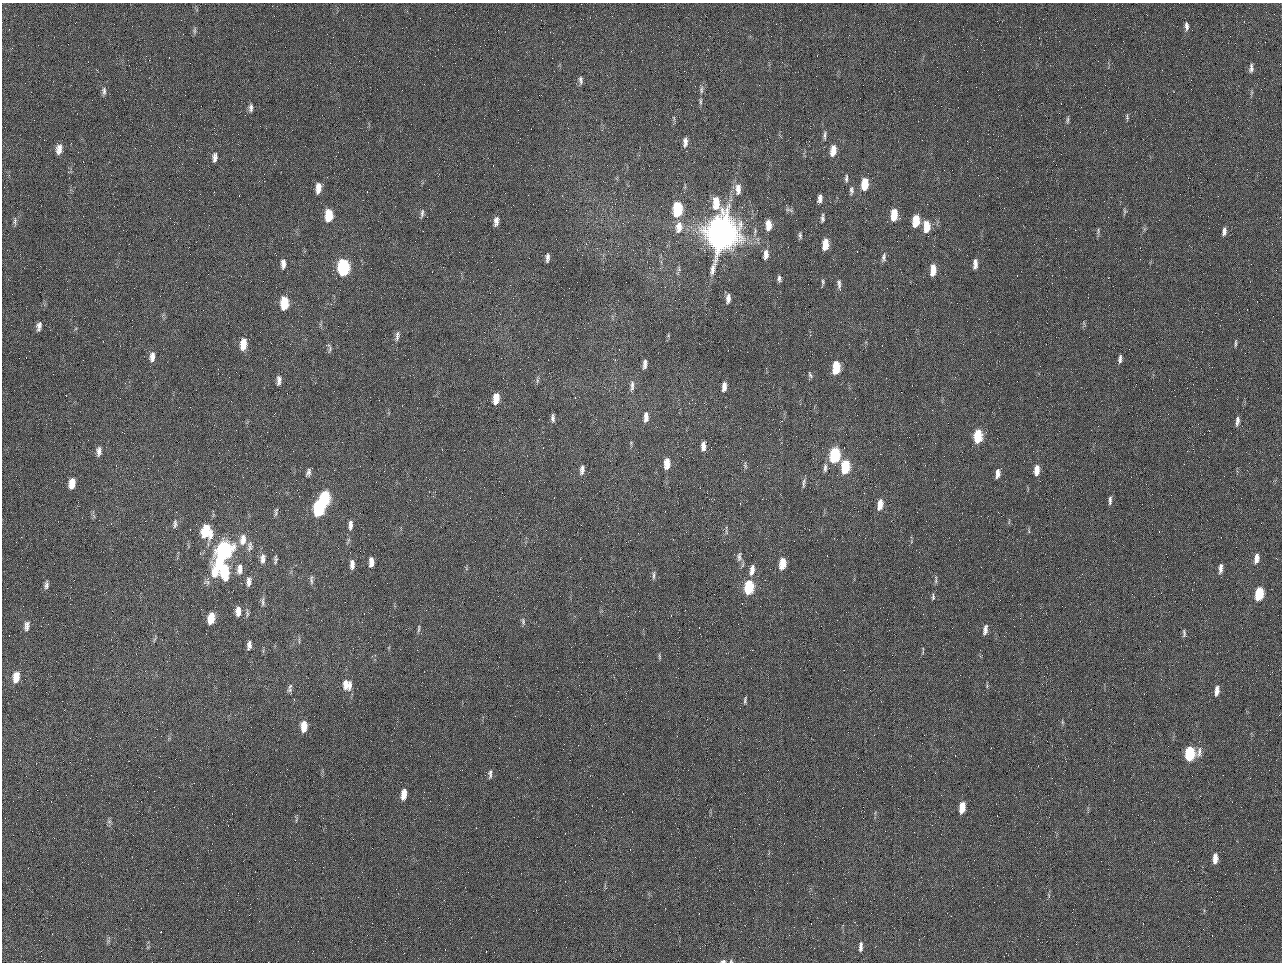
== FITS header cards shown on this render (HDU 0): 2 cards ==
NAXIS1  =                 1280 / length of data axis 1
NAXIS2  =                  960 / length of data axis 2

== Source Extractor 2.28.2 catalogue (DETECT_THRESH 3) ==
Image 1280 x 960 px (HDU 0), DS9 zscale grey, 1 PNG px = 1 image px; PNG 1284 x 964 px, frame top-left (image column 1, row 960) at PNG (2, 3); no overlay
Background 2570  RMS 180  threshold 554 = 3 sigma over >= 5 px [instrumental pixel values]
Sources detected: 148; all 148 listed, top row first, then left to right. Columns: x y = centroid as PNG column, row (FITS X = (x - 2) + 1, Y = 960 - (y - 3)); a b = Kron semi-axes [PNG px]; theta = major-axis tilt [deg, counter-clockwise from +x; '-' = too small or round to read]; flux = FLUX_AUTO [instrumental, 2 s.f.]
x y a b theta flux
1186 26 12 5 -89 5.5e+04
195 30 11 4 85 2.7e+04
984 50 2 2 - 6.3e+04
1251 68 12 5 85 4.7e+04
581 80 11 5 -85 4.2e+04
701 90 11 5 88 3.9e+04
104 91 11 5 -88 4.2e+04
700 101 10 4 90 2.8e+04
251 108 9 5 87 4.9e+04
1127 117 8 4 -78 2.2e+04
674 118 6 3 -71 1.5e+04
1067 120 10 4 89 2.6e+04
825 135 13 5 85 3.8e+04
685 142 11 5 87 7.0e+04
59 149 12 7 82 9.2e+04
833 150 11 6 83 1.6e+05
215 157 12 6 87 5.9e+04
846 178 9 4 87 2.9e+04
865 184 10 6 85 3.3e+05
318 188 11 6 84 1.2e+05
738 189 15 8 89 1.1e+05
851 190 12 6 87 4.2e+04
820 198 8 5 81 5.8e+04
716 203 12 6 -88 3.0e+05
677 209 10 6 88 9.2e+05
787 210 8 6 -17 3.4e+04
1125 211 6 5 - 2.0e+04
422 213 11 4 82 3.2e+04
329 215 10 6 87 3.2e+05
894 215 11 5 87 3.0e+05
822 218 10 4 88 3.5e+04
15 221 12 5 88 3.5e+04
496 221 10 5 83 7.0e+04
916 221 10 6 83 3.4e+05
769 225 10 6 -88 1.6e+05
927 226 11 6 88 2.4e+05
679 227 15 9 82 1.4e+05
1098 231 10 3 -90 2.2e+04
1224 231 10 5 81 5.3e+04
722 234 22 17 78 1.2e+07
800 235 9 5 -81 2.8e+04
825 244 10 5 86 2.1e+05
766 255 12 6 85 7.6e+04
884 257 12 6 82 4.6e+04
547 258 10 4 88 4.4e+04
283 264 11 5 89 6.4e+04
975 264 11 5 88 7.4e+04
344 268 11 7 -89 1.9e+06
933 270 11 5 87 1.7e+05
779 279 8 5 -85 3.6e+04
823 282 7 4 -88 2.4e+04
839 284 15 5 -84 4.6e+04
728 298 9 5 86 6.6e+04
284 303 10 6 87 4.4e+05
39 326 11 6 81 5.8e+04
397 336 14 5 84 4.8e+04
1235 343 10 3 88 2.3e+04
243 344 12 6 84 2.1e+05
329 348 13 5 -78 3.5e+04
152 357 12 6 85 8.2e+04
1120 359 10 4 83 4.2e+04
645 364 11 5 83 5.7e+04
836 367 10 5 84 5.0e+05
810 375 8 4 -67 2.4e+04
279 380 13 6 86 5.9e+04
537 380 8 4 -90 2.4e+04
632 386 15 6 85 6.1e+04
724 386 10 5 87 8.1e+04
496 399 10 5 82 2.1e+05
646 417 13 6 87 8.5e+04
553 418 10 4 -88 4.2e+04
1237 421 12 5 85 5.1e+04
986 432 4 3 - 1.2e+04
978 436 10 5 86 6.2e+05
631 443 5 4 - 1.6e+04
703 446 10 5 85 8.0e+04
99 451 11 6 89 5.8e+04
834 455 10 6 83 1.4e+06
667 463 10 5 86 2.0e+05
745 465 9 4 -79 2.5e+04
845 467 10 5 83 7.0e+05
825 468 12 5 89 4.0e+04
582 470 13 6 80 6.3e+04
1037 470 10 5 85 1.5e+05
308 473 11 6 72 4.2e+04
998 473 11 5 83 8.2e+04
72 483 10 6 83 1.5e+05
804 483 14 4 85 3.4e+04
325 499 11 6 84 1.4e+06
1110 500 11 4 88 4.0e+04
880 505 11 5 81 1.6e+05
319 508 11 6 86 1.4e+06
276 513 9 4 90 2.7e+04
175 524 12 5 87 3.6e+04
350 525 12 5 89 7.1e+04
206 531 13 9 -81 4.6e+05
726 532 9 3 -79 1.7e+04
243 539 15 8 80 1.2e+05
250 547 15 7 82 6.0e+04
224 551 21 9 66 3.1e+06
739 557 14 7 -90 5.4e+04
263 559 12 6 89 7.5e+04
275 559 12 4 84 2.9e+04
1256 559 11 5 81 9.1e+04
371 562 10 5 90 9.6e+04
352 564 11 6 88 8.1e+04
782 564 10 5 83 3.2e+05
1220 568 11 4 86 6.6e+04
240 569 13 7 85 8.5e+04
752 570 12 5 80 1.1e+05
224 571 12 7 -88 7.2e+05
654 575 13 4 86 3.3e+04
311 580 13 5 -87 3.8e+04
936 580 12 3 88 2.6e+04
249 582 12 6 84 6.0e+04
46 585 11 6 85 4.1e+04
749 587 10 5 82 1.0e+06
1259 594 10 5 80 6.7e+05
933 597 9 4 -87 2.4e+04
263 602 14 4 89 3.8e+04
238 611 10 6 89 9.8e+04
247 613 12 4 -83 3.0e+04
211 618 9 5 80 2.6e+05
523 621 10 5 -80 2.8e+04
27 626 13 7 82 7.2e+04
419 629 12 4 89 2.7e+04
985 630 11 5 81 7.1e+04
1184 633 10 4 -89 2.8e+04
249 645 9 5 83 5.6e+04
659 656 9 3 -85 1.8e+04
16 677 12 7 83 2.0e+05
347 685 13 11 -69 1.5e+05
290 690 8 7 - 3.4e+04
1217 691 10 5 86 9.0e+04
745 700 10 4 82 2.5e+04
1062 722 6 4 -72 1.7e+04
304 726 10 6 88 1.9e+05
1199 752 14 7 76 6.9e+04
1189 754 10 6 87 1.0e+06
490 774 12 5 86 4.0e+04
404 794 11 5 83 1.6e+05
962 807 10 5 83 2.2e+05
296 819 9 4 89 2.1e+04
109 821 6 6 - 2.8e+04
1215 859 10 5 88 1.2e+05
861 947 13 5 89 5.6e+04
723 961 5 3 - 3.2e+04
731 961 5 4 - 1.5e+04
At the frame edge (FLAGS 8, measured only in part): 2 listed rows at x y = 723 961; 731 961